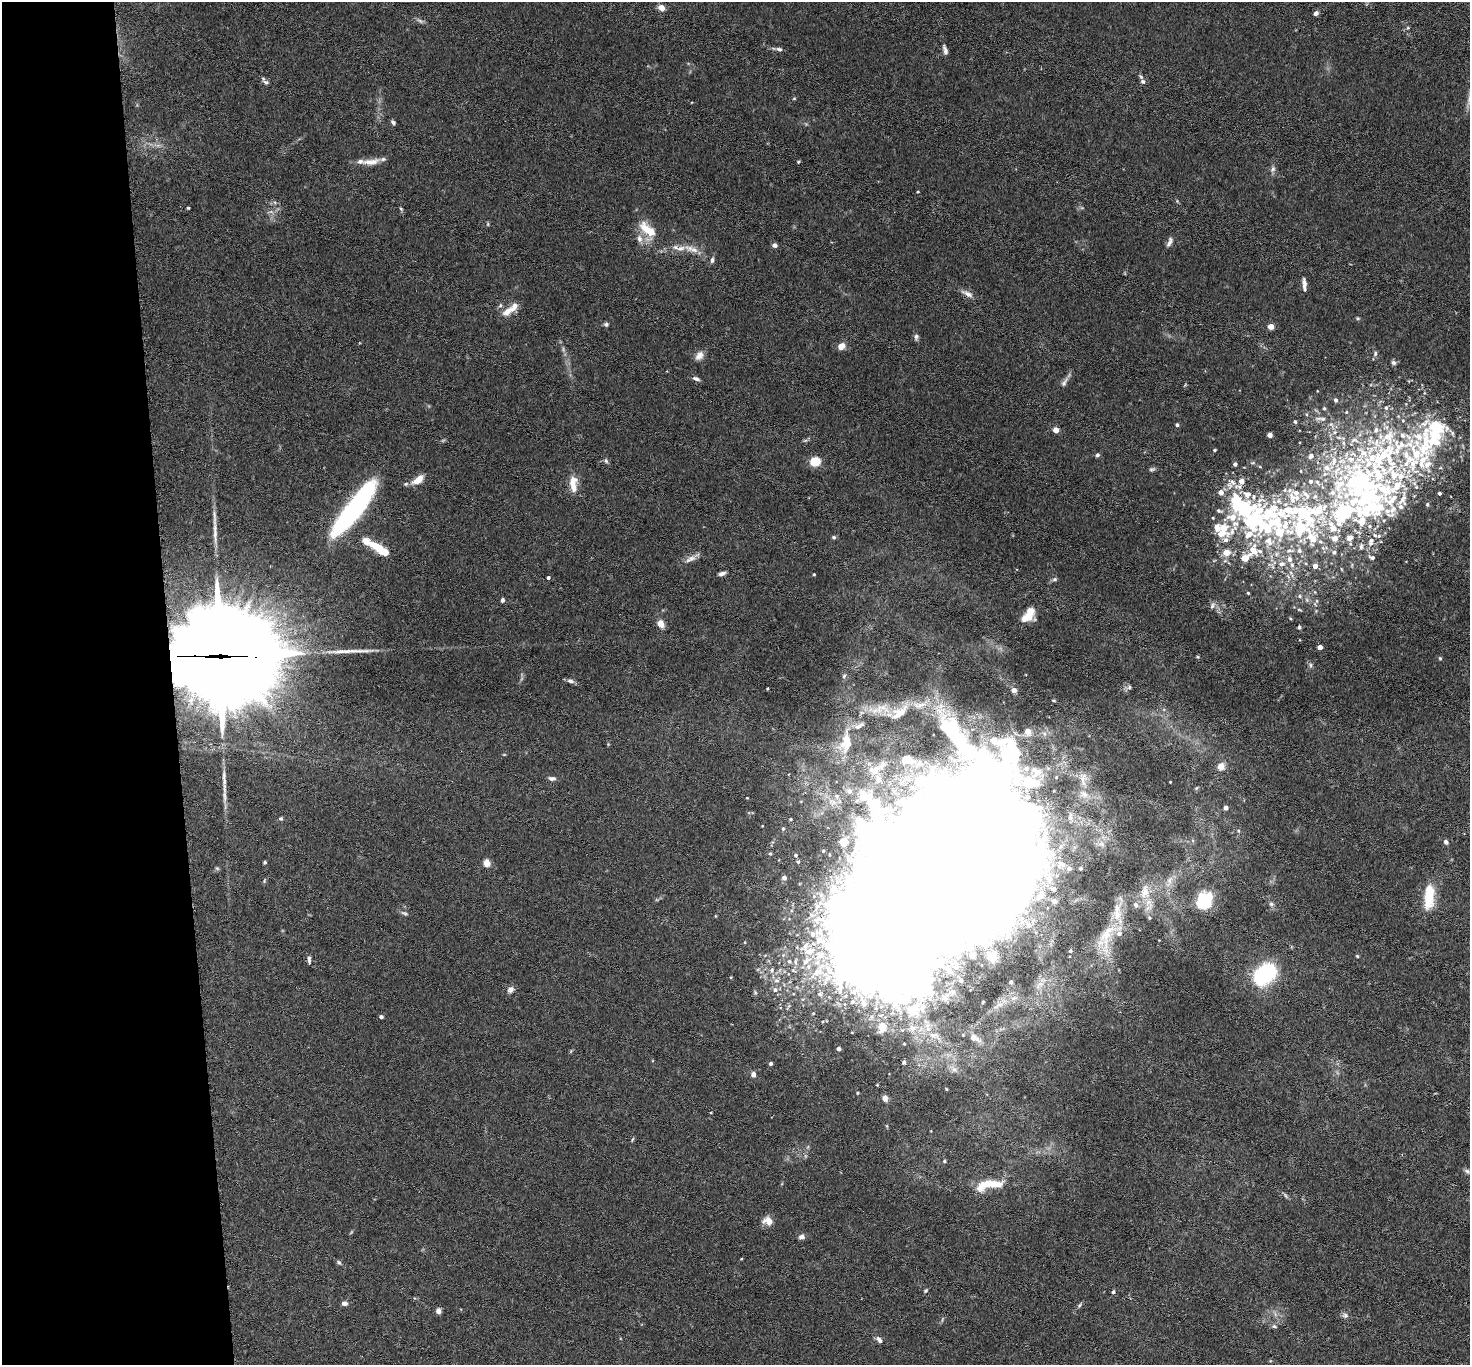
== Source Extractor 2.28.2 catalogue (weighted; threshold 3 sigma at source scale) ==
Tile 4 of 3 x 3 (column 1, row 2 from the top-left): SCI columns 6-1473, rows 1530-2892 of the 4413 x 4384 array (HDU 1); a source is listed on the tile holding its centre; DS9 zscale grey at full resolution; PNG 1472 x 1367 px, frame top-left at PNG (2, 2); no overlay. Shown black and unused: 12% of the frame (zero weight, under 3 of 6 exposures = <1% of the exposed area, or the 3 px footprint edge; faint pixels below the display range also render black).
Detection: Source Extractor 2.28.2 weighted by HDU 2 'WHT'; one run over the whole footprint, this tile lists its part. Background 0.0435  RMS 0.0023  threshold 0.00929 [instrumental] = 3 sigma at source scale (4.09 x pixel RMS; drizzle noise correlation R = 1.36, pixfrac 0.8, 0.05/0.05 arcsec/px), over >= 5 px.
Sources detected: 297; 4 too faint to see at this stretch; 11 inside a brighter object's white glare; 3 long thin detections or spike segments (spike, bleed or trail) — not listed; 52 inside a brighter listed object's ellipse — not listed separately; the other 227 listed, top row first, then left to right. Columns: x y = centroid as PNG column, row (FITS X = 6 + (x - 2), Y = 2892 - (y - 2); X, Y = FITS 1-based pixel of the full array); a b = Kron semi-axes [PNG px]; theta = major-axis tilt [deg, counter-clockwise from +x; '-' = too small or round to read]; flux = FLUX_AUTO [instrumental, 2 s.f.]
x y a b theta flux
661 8 7 6 - 1.4
1316 13 6 5 - 0.64
1408 28 5 5 - 0.29
779 49 7 5 -18 0.57
945 50 14 5 -74 0.85
1143 81 6 6 - 0.62
266 82 9 6 -28 0.62
794 98 5 3 - 0.21
393 122 6 4 -53 0.49
371 162 26 8 6 2.2
798 162 4 4 - 0.23
1273 169 8 7 - 0.68
918 192 4 2 - 0.17
1177 201 5 4 - 0.23
188 208 3 3 - 0.23
401 209 6 4 -46 0.27
488 224 6 3 72 0.24
646 229 23 13 -52 4.4
1169 242 14 5 66 0.82
775 245 6 6 - 0.61
691 249 25 8 -18 2.5
712 260 7 4 78 0.58
1304 283 13 5 -85 1
967 294 18 7 -26 1.2
508 311 20 9 32 2.2
1358 318 5 4 - 0.28
606 324 6 5 - 0.46
1271 326 4 4 - 3
916 337 9 6 85 0.56
841 346 8 7 - 1.7
1375 354 8 5 75 0.46
699 356 13 9 50 1.3
1393 363 7 6 - 0.53
696 379 9 5 -19 0.66
1064 382 16 6 59 0.9
1336 400 5 4 - 0.57
1324 408 5 4 - 0.25
1386 408 6 5 - 0.53
1321 419 17 5 -3 0.91
1295 421 4 3 - 0.29
1177 425 4 4 - 0.44
1056 430 4 4 - 2.4
1376 430 10 8 65 1.2
1452 433 11 5 -56 0.68
1270 435 4 4 - 1.4
1432 435 209 41 55 59
1215 450 4 3 - 0.28
1364 453 15 14 - 3.8
1097 455 6 5 - 0.44
1311 456 5 4 - 0.72
1383 457 120 74 44 87
606 461 7 5 -73 0.43
815 461 8 7 - 4.7
1334 461 16 7 78 2.1
1253 463 6 4 -17 0.29
1235 464 4 4 - 0.61
1152 469 8 5 18 0.44
418 480 13 6 35 2.7
1241 481 5 5 - 1.8
1311 481 5 5 - 0.51
406 484 6 5 - 0.37
573 484 23 10 -88 2.7
1339 485 22 15 56 5.3
1221 492 6 5 - 1.7
1439 493 3 3 - 0.54
1306 494 15 7 -48 1.4
1315 496 6 5 - 0.41
1366 499 54 20 43 21
1403 499 25 11 77 3.2
1237 502 21 13 -65 11
1427 504 6 4 70 0.31
1318 510 22 12 28 6.2
1368 510 77 27 36 32
354 511 58 17 47 34
1219 511 8 5 -19 0.5
1343 513 13 8 48 32
1269 514 44 31 55 22
1301 515 137 31 -12 46
1370 526 7 5 -22 0.49
1224 528 12 11 - 3.1
1300 528 40 17 -42 15
1379 536 5 4 - 0.31
834 537 6 5 - 0.35
1349 538 10 8 46 1.2
1226 540 6 6 - 0.81
366 541 34 12 -30 4
1371 541 12 7 74 1.1
1361 546 8 5 83 0.46
381 550 17 9 -28 4.6
1289 551 10 6 10 0.89
1226 552 5 5 - 3.9
1334 552 5 5 - 0.45
1245 558 6 5 - 3.4
1372 558 7 4 -17 0.51
690 559 19 7 28 1.3
1289 559 8 6 -76 0.88
1214 560 6 3 20 0.22
1282 564 9 7 12 1.1
1315 566 4 4 - 1.5
722 574 8 4 16 0.75
814 574 3 3 - 0.19
1291 574 12 3 -65 0.57
548 578 3 3 - 0.5
1055 579 6 5 - 0.42
1248 593 4 4 - 0.25
1300 596 6 5 - 0.44
502 600 5 4 - 0.47
1212 606 9 6 59 0.73
1029 615 17 10 53 3.6
1290 618 4 3 - 0.21
661 624 7 6 - 2.3
1299 627 4 4 - 0.44
1320 647 4 4 - 1.4
221 656 43 37 -13 3600
1198 657 5 4 - 0.24
1440 658 5 4 - 0.28
1311 665 7 5 -82 0.45
844 676 6 4 46 0.31
571 681 9 6 -19 0.73
1129 687 6 5 - 0.42
767 689 3 2 - 0.18
1014 690 4 4 - 1.7
1054 700 4 3 - 0.24
899 713 27 11 36 3.2
1028 731 8 7 - 2.2
845 743 38 19 78 7.5
907 760 6 5 - 5.5
1221 766 4 4 - 4.6
1026 768 9 8 - 1.6
876 769 35 14 33 5.7
224 776 17 5 88 1.2
1056 777 6 5 - 0.41
552 778 9 5 -3 0.69
1083 779 25 12 -80 3.9
1170 782 3 2 - 0.14
1196 788 6 4 70 0.26
849 791 9 8 - 1.4
837 796 9 8 - 1.3
1027 797 8 7 - 1
747 798 3 3 - 0.14
1226 808 4 4 - 0.92
1070 817 14 8 -85 1.4
281 819 6 5 - 0.34
791 819 4 3 - 0.21
783 829 5 4 - 0.3
1238 831 5 5 - 0.31
843 842 5 4 - 6.6
1446 842 6 5 - 0.65
1101 844 10 8 -16 1.2
941 846 111 52 74 2400
823 851 3 3 - 0.19
770 854 5 4 - 0.32
796 855 4 4 - 0.37
265 862 4 3 - 0.27
798 862 4 4 - 0.28
486 863 4 4 - 5.6
1061 864 15 11 -12 2.6
217 868 7 4 -2 0.29
1080 869 4 4 - 0.48
784 878 5 5 - 0.97
1049 878 12 10 -69 2.2
264 881 7 4 60 0.28
1169 881 20 7 69 1.9
1145 892 24 14 88 4.3
1041 895 9 7 48 2.3
1429 897 32 12 85 6.3
1054 901 8 7 - 0.74
1204 901 19 14 59 11
1271 904 7 5 -1 0.49
404 913 11 5 -19 0.48
812 915 9 6 -2 0.84
1022 918 8 4 -81 0.68
1149 918 5 4 - 0.27
1029 925 8 8 - 1.1
1107 936 51 23 63 8.8
809 951 18 11 5 3.8
1070 951 3 3 - 0.28
972 955 4 4 - 1.6
1357 956 4 4 - 0.24
992 957 8 8 - 3.7
309 960 9 4 -87 0.53
789 961 7 5 -55 0.5
795 962 10 5 89 0.79
808 967 8 7 - 1.1
956 967 3 3 - 0.24
945 968 3 2 - 0.28
772 970 6 6 - 0.54
1265 974 17 12 37 30
731 977 3 3 - 0.19
777 980 8 6 -13 0.79
961 980 3 3 - 0.33
1011 982 6 5 - 0.61
510 989 10 7 44 0.87
775 990 8 7 - 0.79
820 994 8 8 - 1
845 996 9 7 36 1.1
945 998 8 6 -57 0.48
1014 998 12 6 18 1.3
813 1013 5 4 - 0.26
381 1017 4 3 - 0.66
871 1017 9 7 40 0.99
882 1028 5 5 - 6.2
912 1028 8 8 - 1.5
974 1038 13 7 -25 1.8
838 1049 4 4 - 0.77
904 1062 4 4 - 0.64
771 1064 4 4 - 0.49
954 1069 13 8 -39 1.5
753 1075 4 4 - 1.5
946 1089 4 3 - 0.21
885 1098 8 6 -86 0.77
632 1140 6 3 60 0.25
944 1161 4 4 - 0.28
1467 1171 9 5 -16 0.53
989 1185 36 11 10 5.8
1285 1195 9 3 -60 0.37
768 1221 12 9 -15 1.9
802 1237 7 6 - 0.8
339 1262 7 5 -44 0.42
926 1291 6 5 - 0.29
1113 1292 5 4 - 0.42
344 1303 7 5 -1 0.74
1079 1305 8 5 46 0.39
438 1311 5 5 - 1.1
1345 1315 9 7 -1 0.69
1274 1326 8 5 -11 0.49
879 1340 10 6 -49 0.84
Overlapping masked pixels (flux is a lower limit): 1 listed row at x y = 221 656
Isophote crosses this tile's border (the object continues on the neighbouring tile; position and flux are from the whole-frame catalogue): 1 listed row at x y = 1432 435